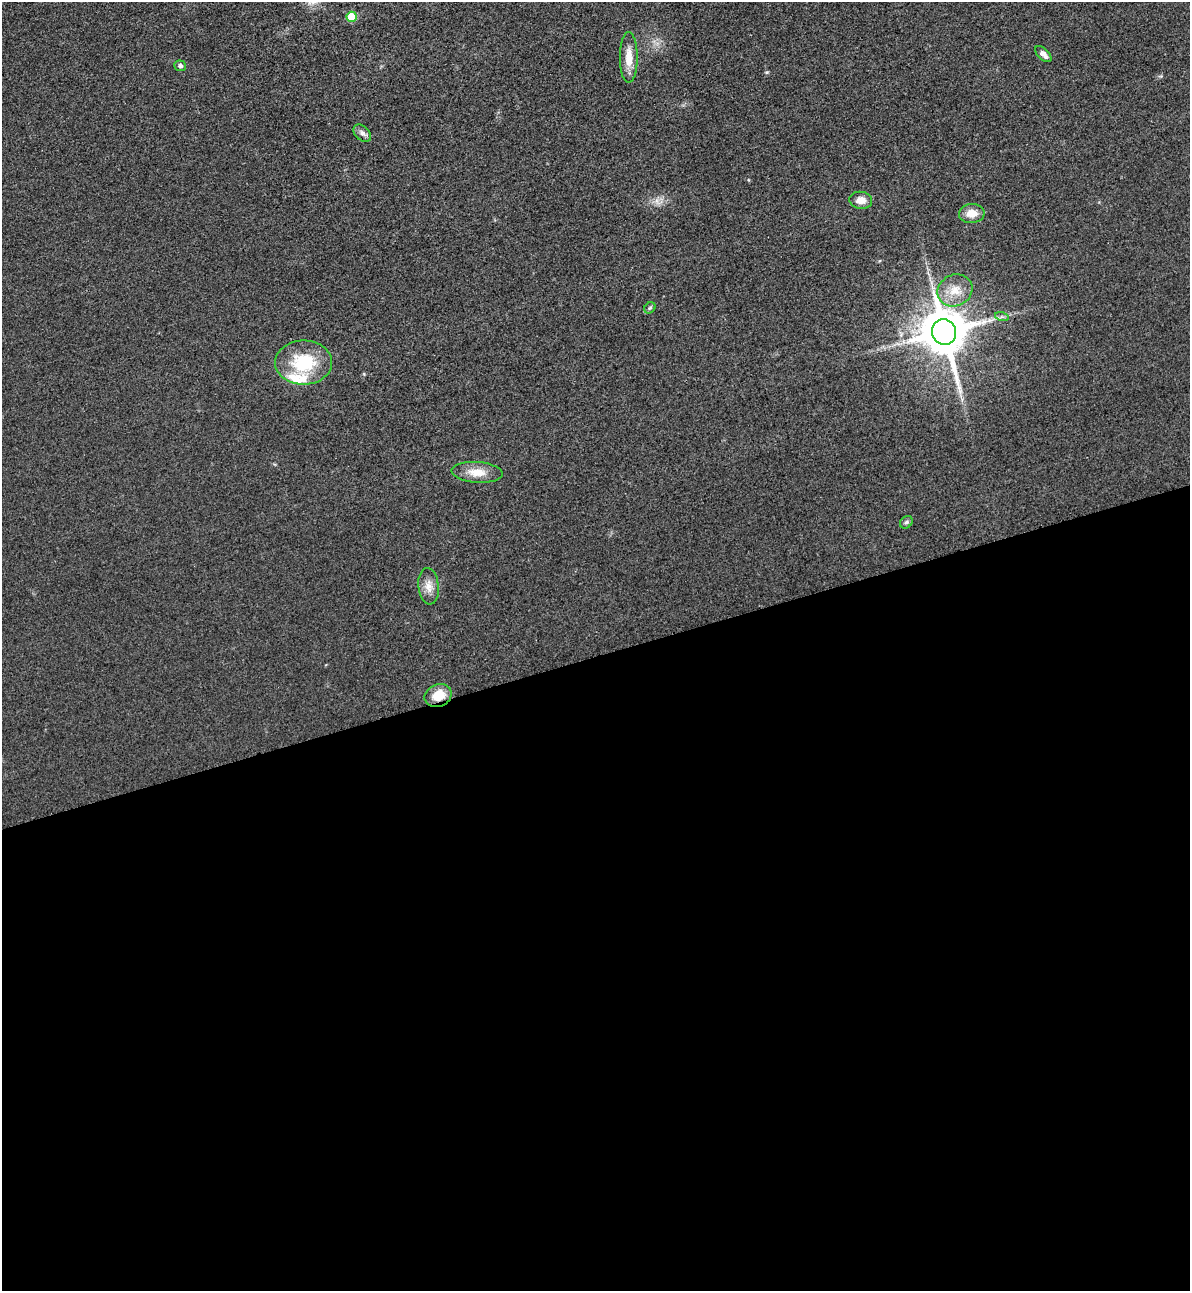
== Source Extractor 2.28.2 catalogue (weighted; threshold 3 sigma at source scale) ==
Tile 15 of 4 x 4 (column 3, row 4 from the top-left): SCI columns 2659-3846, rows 29-1317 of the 5195 x 5212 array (HDU 1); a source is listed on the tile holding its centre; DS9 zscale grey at full resolution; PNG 1192 x 1293 px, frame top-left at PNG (2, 2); each listed source drawn as its Kron ellipse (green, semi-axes under 4 px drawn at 4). Shown black and unused: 49% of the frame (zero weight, under 3 of 4 exposures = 3% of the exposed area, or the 3 px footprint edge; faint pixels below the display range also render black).
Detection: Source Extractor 2.28.2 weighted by HDU 2 'WHT'; one run over the whole footprint, this tile lists its part. Background 0.0675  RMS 0.0084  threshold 0.0378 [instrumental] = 3 sigma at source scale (4.5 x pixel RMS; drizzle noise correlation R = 1.50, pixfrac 1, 0.05/0.05 arcsec/px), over >= 5 px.
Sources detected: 17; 1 inside a brighter listed object's ellipse — not listed separately; the other 16 listed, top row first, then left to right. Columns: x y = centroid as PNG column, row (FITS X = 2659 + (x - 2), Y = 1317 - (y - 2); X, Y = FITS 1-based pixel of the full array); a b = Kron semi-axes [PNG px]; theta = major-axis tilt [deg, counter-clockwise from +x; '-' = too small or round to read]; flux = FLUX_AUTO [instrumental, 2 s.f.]
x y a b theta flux
351 17 5 5 - 23
1043 54 10 5 -44 4.7
629 57 25 9 -90 12
180 66 6 5 - 2.3
362 133 10 7 -44 3.3
861 200 11 8 -6 7.1
972 213 13 9 4 10
955 290 18 15 29 15
650 308 6 5 - 1.4
1002 317 7 4 -18 1.6
944 332 13 12 - 4100
304 363 28 22 1 43
477 472 25 10 -4 13
906 522 7 5 44 1.8
428 586 18 10 -84 8.4
438 695 14 11 23 16
Overlapping masked pixels (flux is a lower limit): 1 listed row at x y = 438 695